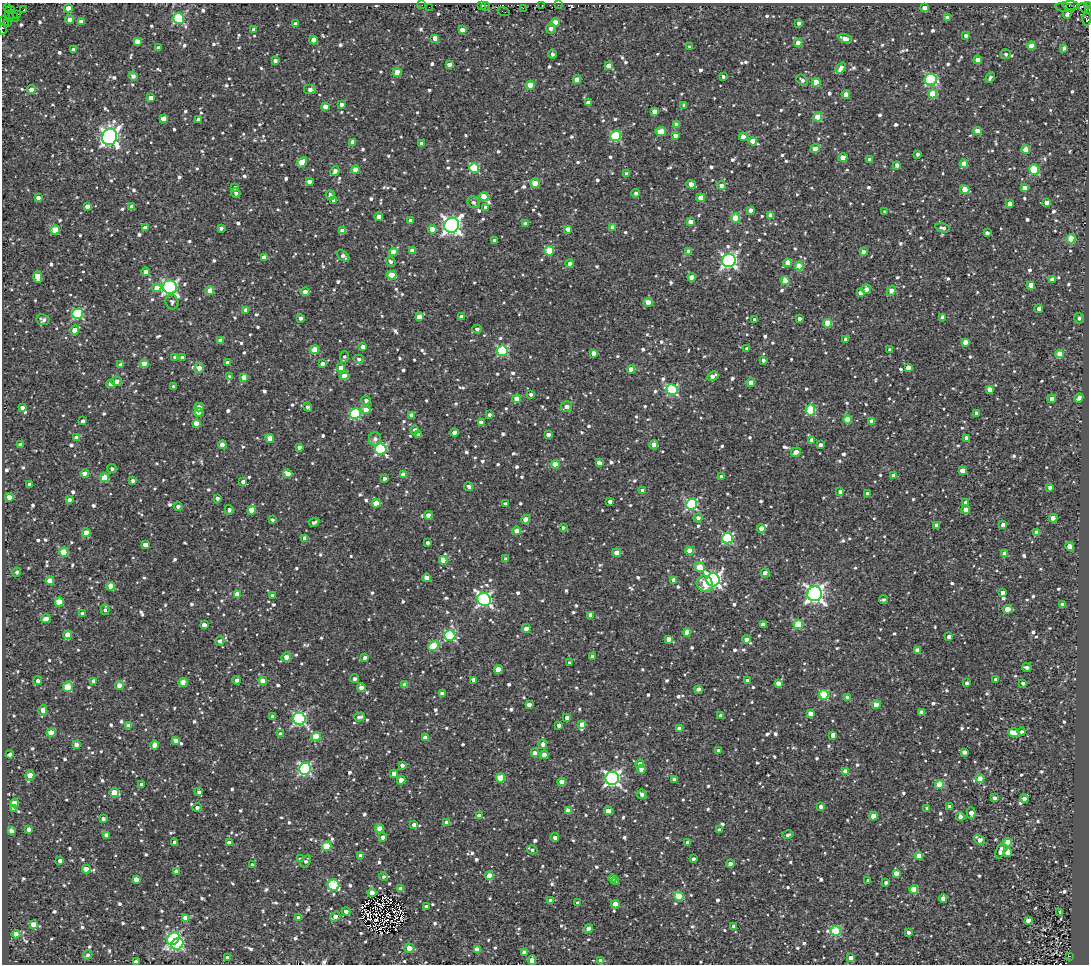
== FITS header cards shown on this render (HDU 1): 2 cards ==
NAXIS1  =                 1087
NAXIS2  =                  962

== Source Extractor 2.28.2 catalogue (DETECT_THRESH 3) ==
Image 1087 x 962 px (HDU 1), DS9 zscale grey, 1 PNG px = 1 image px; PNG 1091 x 966 px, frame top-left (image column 1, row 962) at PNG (2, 3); each listed source drawn as its Kron ellipse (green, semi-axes under 4 px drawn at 4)
Background 0.475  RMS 1.8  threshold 5.51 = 3 sigma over >= 5 px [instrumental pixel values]
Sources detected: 1183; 4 with non-positive FLUX_AUTO (blend fragments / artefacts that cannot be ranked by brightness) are neither listed nor drawn; of the other 1179, the 500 brightest by FLUX_AUTO listed and drawn (679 fainter detections omitted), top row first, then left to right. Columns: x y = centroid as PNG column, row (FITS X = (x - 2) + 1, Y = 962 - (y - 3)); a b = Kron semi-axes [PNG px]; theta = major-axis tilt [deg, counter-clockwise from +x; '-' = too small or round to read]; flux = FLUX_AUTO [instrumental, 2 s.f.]
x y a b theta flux
422 5 2 2 - 340
482 5 3 2 - 380
542 5 3 2 - 360
558 5 3 2 - 520
1071 5 8 4 -5 2000
1087 5 3 2 - 450
486 6 4 2 - 340
7 7 3 2 - 1300
429 7 2 2 - 330
68 8 4 4 - 1600
523 8 3 2 - 490
925 8 4 4 - 1800
1065 8 10 3 -9 400
1085 9 7 3 -28 720
10 10 5 3 - 1000
23 10 3 2 - 350
503 11 6 2 -19 530
17 14 4 3 - 1200
1067 14 4 4 - 500
9 16 6 2 87 710
14 17 5 4 - 560
179 18 6 5 - 10000
948 18 4 4 - 1300
70 19 4 4 - 630
1086 19 7 3 89 1700
4 21 5 2 - 750
81 22 4 4 - 910
555 22 4 4 - 2400
8 23 2 2 - 2000
799 23 4 3 - 450
295 24 4 4 - 680
2 29 6 2 87 5900
254 29 4 3 - 400
551 29 5 4 - 580
462 30 4 4 - 940
966 36 4 4 - 550
435 38 4 4 - 980
845 39 7 4 -20 1100
313 40 4 4 - 1400
137 41 4 4 - 1200
798 43 4 4 - 2200
1031 46 4 4 - 2300
690 47 3 3 - 340
158 48 4 3 - 490
1064 48 4 3 - 420
73 50 4 4 - 500
552 54 4 4 - 390
1006 54 5 5 - 330
275 60 4 3 - 490
978 60 4 4 - 1500
449 64 4 4 - 830
609 66 4 4 - 1400
841 68 6 4 53 870
397 72 4 4 - 2200
133 76 4 4 - 570
723 77 3 3 - 340
990 77 5 3 - 330
931 79 6 5 - 9800
577 80 4 4 - 1800
802 80 7 4 -41 390
816 82 4 4 - 3000
530 85 4 4 - 2500
310 89 6 5 - 560
31 90 4 4 - 870
846 94 4 4 - 1400
933 94 4 4 - 4000
151 98 4 4 - 1300
588 103 4 3 - 610
341 104 4 3 - 500
684 105 4 3 - 340
325 107 4 4 - 1300
654 111 4 4 - 1300
818 117 4 4 - 3900
163 119 4 4 - 1400
198 119 4 4 - 370
677 125 4 4 - 1400
978 131 4 4 - 2100
661 132 5 4 - 2900
675 135 4 4 - 770
616 136 5 5 - 9300
110 137 8 7 - 59000
743 137 4 4 - 1200
753 141 4 4 - 2100
353 142 4 4 - 1200
422 143 4 4 - 690
815 149 5 4 - 1800
1026 149 4 4 - 1800
918 154 3 3 - 350
843 158 4 4 - 1500
870 160 4 4 - 810
302 162 6 4 41 2500
964 164 4 4 - 1800
897 165 4 4 - 680
474 168 5 5 - 7800
356 170 4 4 - 1700
1034 170 5 5 - 6300
335 171 5 4 - 760
627 174 4 3 - 390
309 181 4 4 - 750
535 183 4 4 - 3200
691 184 5 4 - 1200
721 185 4 4 - 520
235 187 4 4 - 410
1024 188 4 4 - 1000
965 189 5 4 - 2300
236 193 5 3 - 450
636 193 4 4 - 390
330 195 5 4 - 450
484 197 4 4 - 2700
38 198 4 4 - 620
701 198 4 4 - 2200
334 200 4 4 - 610
474 202 6 5 - 470
1047 202 4 4 - 1000
1010 204 4 4 - 1400
87 206 4 4 - 920
132 207 4 4 - 1300
486 207 4 4 - 560
750 210 4 4 - 750
885 212 4 4 - 420
770 215 4 4 - 1200
379 217 4 4 - 1300
735 218 4 4 - 5200
410 220 4 3 - 410
691 222 4 4 - 1500
526 224 4 3 - 580
452 225 8 7 - 58000
613 227 4 4 - 1900
145 228 4 4 - 1200
221 228 4 4 - 400
943 228 8 4 -13 410
432 229 4 4 - 1700
568 229 4 4 - 1400
55 230 5 4 - 3000
342 231 4 4 - 1100
987 233 4 4 - 430
1071 239 4 4 - 3800
494 241 3 3 - 630
412 251 4 4 - 1300
549 251 5 4 - 4700
689 251 4 4 - 1500
393 252 4 4 - 2200
863 252 4 4 - 610
343 256 7 4 -39 440
264 257 4 4 - 1000
729 260 7 6 - 37000
391 262 5 4 - 360
787 263 4 4 - 1300
570 264 4 4 - 620
799 266 4 4 - 3400
146 272 4 4 - 1100
392 275 4 4 - 2400
38 277 6 4 -88 2000
692 277 4 4 - 1100
1052 279 4 4 - 960
785 281 4 4 - 2500
1031 285 4 4 - 1300
170 287 7 6 - 30000
157 288 4 4 - 1600
866 289 5 4 - 680
210 291 4 4 - 2000
891 291 5 4 - 1400
305 292 4 4 - 650
860 293 4 4 - 750
172 302 8 6 -76 340
648 302 4 4 - 1600
1039 309 4 4 - 610
246 310 4 4 - 1200
78 314 5 5 - 9900
419 317 4 4 - 1100
462 317 4 4 - 760
943 317 4 4 - 1300
301 318 4 3 - 430
1079 318 5 5 - 340
799 319 3 3 - 470
43 320 6 5 - 560
754 320 3 3 - 330
827 323 4 4 - 3600
477 329 4 4 - 420
75 330 5 4 - 1400
846 339 4 3 - 500
220 341 4 4 - 1100
965 342 4 4 - 1200
363 347 4 4 - 950
747 349 4 3 - 340
315 350 4 4 - 3300
890 350 3 3 - 340
502 351 5 5 - 12000
593 353 4 4 - 960
1060 354 4 4 - 2400
175 357 4 4 - 440
344 357 5 4 - 320
182 358 4 3 - 480
359 359 5 4 - 380
763 360 4 3 - 420
228 363 4 3 - 560
144 364 4 4 - 1800
323 364 4 4 - 540
121 365 4 4 - 650
199 368 5 4 - 1000
341 368 4 4 - 1400
908 368 4 4 - 1200
631 369 4 4 - 1600
344 376 4 4 - 1600
713 376 6 4 28 740
230 377 4 3 - 380
244 377 4 4 - 1400
116 381 5 5 - 750
751 383 4 4 - 1800
111 384 4 4 - 1500
174 387 4 4 - 620
990 389 4 4 - 1500
672 390 5 5 - 12000
531 394 3 3 - 340
1079 398 5 4 - 580
517 399 4 4 - 1800
1052 399 4 4 - 680
366 400 5 4 - 420
22 407 4 3 - 480
199 407 4 4 - 790
308 407 5 3 - 370
566 407 5 5 - 1100
366 410 5 4 - 1600
810 410 5 4 - 6500
199 412 4 4 - 2400
977 413 4 4 - 890
355 414 5 5 - 10000
411 415 4 4 - 1100
489 415 4 3 - 380
847 420 4 4 - 2900
83 421 4 3 - 420
872 421 4 4 - 1300
481 422 4 4 - 1000
196 424 4 4 - 1700
415 430 4 4 - 620
454 432 4 4 - 900
418 435 4 3 - 360
548 435 4 3 - 630
76 438 4 4 - 960
270 438 4 4 - 1500
967 438 4 4 - 840
375 439 6 6 - 480
812 440 4 4 - 820
20 445 4 3 - 790
222 445 4 4 - 1400
654 445 5 4 - 1100
820 445 4 3 - 460
299 447 4 4 - 540
381 449 6 5 - 17000
796 452 5 4 - 950
599 463 4 4 - 860
555 464 4 4 - 2500
112 469 5 4 - 350
962 471 4 4 - 1500
85 474 4 4 - 1700
288 474 5 4 - 1400
403 475 4 4 - 1300
894 475 4 4 - 1000
721 476 4 4 - 320
105 478 4 4 - 3600
384 478 3 3 - 420
133 481 3 3 - 370
243 482 4 3 - 520
30 484 3 3 - 400
469 487 5 4 - 420
1050 487 4 4 - 510
643 491 4 4 - 1200
840 492 4 4 - 600
867 494 4 4 - 750
9 497 4 4 - 1400
217 498 4 3 - 450
69 500 4 4 - 580
610 501 4 3 - 580
376 503 4 4 - 2200
966 503 4 4 - 1000
505 504 4 3 - 390
692 504 5 5 - 14000
178 506 4 4 - 450
229 510 5 4 - 370
251 510 4 4 - 1800
966 510 4 4 - 1500
428 515 4 4 - 1300
698 518 4 4 - 570
1053 518 4 4 - 2200
526 519 5 4 - 1900
272 520 4 3 - 370
314 522 5 3 - 390
936 525 4 4 - 530
1003 525 4 4 - 950
563 528 4 3 - 340
761 528 4 4 - 1200
517 531 4 4 - 1300
86 533 4 4 - 2000
1037 533 4 4 - 1100
727 538 5 5 - 13000
305 539 4 4 - 1500
427 543 3 3 - 360
145 545 4 4 - 1500
1070 546 4 4 - 1800
689 551 4 4 - 1700
64 552 4 4 - 4200
617 553 4 4 - 2000
1005 554 4 4 - 1500
506 559 4 4 - 430
443 560 4 4 - 2100
700 567 6 4 -40 3600
17 572 4 4 - 330
765 573 4 4 - 1400
426 578 4 4 - 1300
674 580 4 4 - 1300
713 580 6 6 - 38000
50 581 4 4 - 1900
705 584 9 7 -49 2200
111 586 4 4 - 1900
1003 593 4 4 - 670
237 594 4 4 - 1100
815 594 7 7 - 59000
272 595 3 3 - 420
484 599 7 6 - 29000
883 600 4 3 - 330
59 602 4 4 - 3600
1063 604 4 4 - 630
1008 609 5 4 - 2200
105 610 5 4 - 370
82 613 3 3 - 320
591 615 4 4 - 1200
46 619 4 4 - 1500
763 624 4 4 - 640
798 624 4 4 - 6000
204 625 4 4 - 810
526 629 4 4 - 1200
687 632 4 4 - 1900
68 635 4 4 - 2400
450 636 5 5 - 11000
949 637 4 4 - 760
669 639 4 4 - 1000
746 639 4 4 - 800
220 641 5 5 - 440
434 646 5 4 - 4800
917 650 4 4 - 810
286 657 5 4 - 1100
365 657 4 4 - 480
592 657 4 3 - 410
570 663 3 3 - 350
1027 667 5 3 - 430
498 669 4 4 - 1600
355 679 4 4 - 430
996 679 4 3 - 470
237 680 4 4 - 460
473 680 4 4 - 740
38 681 4 4 - 490
94 681 4 4 - 740
263 681 4 4 - 1400
747 681 4 3 - 470
183 682 4 4 - 2100
778 683 4 4 - 1300
967 683 4 3 - 540
1023 683 4 3 - 400
405 684 4 4 - 1300
119 686 4 4 - 1500
68 687 5 4 - 3800
361 688 4 4 - 930
698 689 4 4 - 610
442 694 4 4 - 700
824 695 5 4 - 6100
848 698 4 4 - 1600
529 705 4 4 - 680
876 705 4 4 - 1700
43 710 5 4 - 1400
921 712 4 4 - 780
810 714 4 4 - 1600
721 715 4 3 - 390
272 716 4 4 - 380
360 717 5 3 - 430
567 718 4 4 - 720
299 719 6 6 - 24000
582 724 4 4 - 1100
559 725 4 3 - 530
129 726 4 4 - 1200
679 729 4 4 - 1200
1021 732 4 4 - 350
51 733 4 4 - 2500
1014 733 6 4 -19 2300
281 734 4 3 - 540
833 735 4 4 - 1400
316 736 5 4 - 3500
425 738 4 4 - 1400
175 740 4 4 - 650
543 744 4 4 - 490
76 745 4 4 - 800
155 745 4 4 - 1300
719 751 4 3 - 650
964 752 4 4 - 670
535 753 4 4 - 1300
10 754 4 4 - 630
544 755 4 4 - 1500
640 764 4 4 - 770
402 765 4 3 - 540
305 769 6 6 - 21000
641 769 4 4 - 730
845 771 4 4 - 1800
394 774 4 4 - 890
30 775 6 4 73 1600
500 778 4 4 - 4600
612 778 7 6 - 36000
674 779 4 4 - 540
980 779 4 4 - 2400
401 780 4 4 - 1700
562 782 4 4 - 1800
141 784 3 3 - 360
939 785 4 4 - 4000
199 792 4 4 - 410
114 793 5 4 - 3800
642 794 5 4 - 530
995 798 4 4 - 570
1025 799 4 4 - 920
14 803 4 4 - 2200
197 807 5 4 - 400
821 807 4 3 - 500
949 807 4 3 - 640
927 808 4 3 - 400
13 809 4 4 - 420
568 811 4 4 - 1300
608 811 4 4 - 1800
971 813 6 4 88 860
479 816 4 4 - 740
873 816 4 4 - 1700
960 817 4 4 - 950
103 819 4 4 - 510
446 823 4 4 - 1000
414 825 4 4 - 800
379 828 4 4 - 1500
29 829 4 4 - 770
719 830 4 4 - 500
11 831 4 4 - 880
107 835 4 4 - 1200
788 835 6 4 16 360
383 837 4 4 - 700
555 837 4 4 - 560
979 840 6 4 -33 970
175 842 4 4 - 610
687 842 3 3 - 320
1008 842 4 4 - 2600
229 843 4 4 - 770
327 846 5 4 - 6400
532 850 5 4 - 350
1000 851 8 4 72 760
1008 852 4 4 - 1400
361 856 4 4 - 1100
919 856 4 4 - 2300
300 859 4 3 - 380
693 859 4 3 - 370
60 861 4 4 - 660
306 861 7 4 58 350
730 864 4 4 - 630
252 865 3 3 - 350
86 869 4 4 - 1800
176 871 4 4 - 1100
896 873 4 4 - 1300
489 876 4 4 - 2600
383 877 4 4 - 320
613 878 4 4 - 920
136 879 4 4 - 1300
868 880 3 3 - 330
616 881 4 3 - 370
886 882 3 3 - 330
333 885 6 5 - 9900
401 889 4 4 - 1500
914 889 4 4 - 4000
372 893 4 4 - 1500
679 896 4 4 - 4500
943 898 4 4 - 940
551 901 4 4 - 880
578 903 3 3 - 480
615 904 4 4 - 1600
426 907 4 3 - 480
346 911 4 4 - 840
1060 912 4 3 - 420
335 916 5 4 - 910
185 918 4 4 - 1600
299 918 4 4 - 1200
1028 920 4 4 - 1300
33 924 4 4 - 1300
734 926 4 4 - 400
588 929 4 4 - 760
836 931 5 5 - 7300
908 932 3 3 - 430
16 934 4 4 - 1800
173 939 7 5 44 21000
178 944 6 5 - 15000
409 948 5 4 - 1600
477 949 4 4 - 1200
524 952 4 4 - 670
88 955 5 4 - 370
1069 956 4 2 - 720
228 958 4 3 - 740
851 958 4 4 - 1300
532 960 4 4 - 1500
600 961 4 4 - 580
136 962 4 3 - 420
At the frame edge (FLAGS 8, measured only in part): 4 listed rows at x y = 1087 5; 1086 19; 4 21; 2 29
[679 fainter detections neither listed nor drawn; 4 non-positive-flux detections neither listed nor drawn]